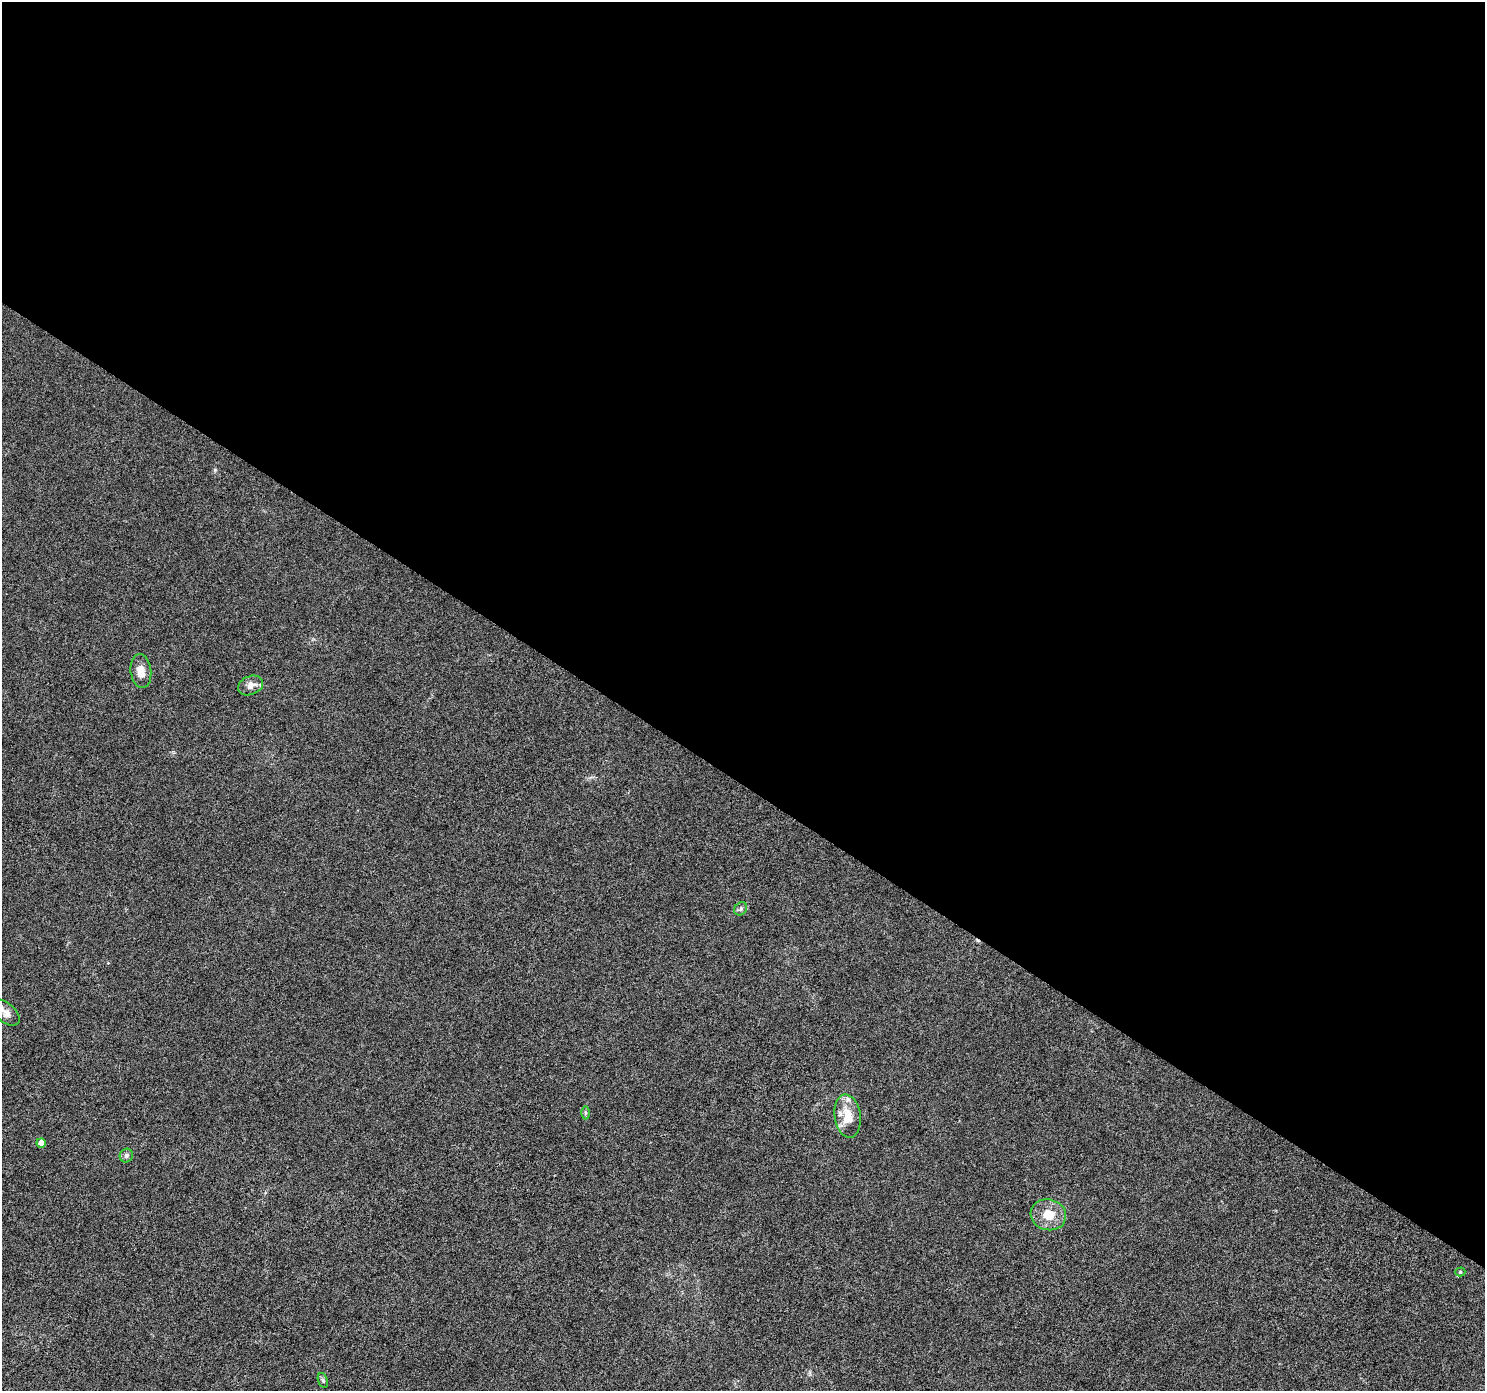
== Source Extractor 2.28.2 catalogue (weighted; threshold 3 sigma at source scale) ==
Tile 3 of 4 x 4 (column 3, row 1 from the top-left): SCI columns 2970-4452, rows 4357-5745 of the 5947 x 5998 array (HDU 1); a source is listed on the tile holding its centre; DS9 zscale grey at full resolution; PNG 1487 x 1393 px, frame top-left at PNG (2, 2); each listed source drawn as its Kron ellipse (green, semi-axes under 4 px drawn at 4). Shown black and unused: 56% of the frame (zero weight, under 5 of 9 exposures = <1% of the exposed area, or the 3 px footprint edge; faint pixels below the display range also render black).
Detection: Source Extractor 2.28.2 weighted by HDU 2 'WHT'; one run over the whole footprint, this tile lists its part. Background 8.71e-04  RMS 0.0014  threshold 0.0059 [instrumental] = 3 sigma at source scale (4.09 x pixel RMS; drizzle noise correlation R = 1.36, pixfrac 0.8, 0.0396/0.0396 arcsec/px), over >= 5 px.
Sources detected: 13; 2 inside a brighter listed object's ellipse — not listed separately; the other 11 listed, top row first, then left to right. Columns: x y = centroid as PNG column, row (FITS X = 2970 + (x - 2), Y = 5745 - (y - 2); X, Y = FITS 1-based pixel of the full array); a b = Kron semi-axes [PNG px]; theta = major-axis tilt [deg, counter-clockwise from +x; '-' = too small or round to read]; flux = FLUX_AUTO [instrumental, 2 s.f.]
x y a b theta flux
141 671 17 10 -83 1.4
251 685 13 9 22 0.95
741 909 7 6 - 0.33
6 1013 16 9 -41 1.1
585 1113 6 4 -90 0.19
848 1116 22 13 -82 2.8
41 1143 5 4 - 1.2
126 1155 7 6 - 0.38
1048 1215 18 15 -15 2.7
1460 1272 5 4 - 0.22
323 1380 8 4 -71 0.23
Isophote crosses this tile's border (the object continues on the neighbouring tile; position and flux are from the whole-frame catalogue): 1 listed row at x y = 6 1013